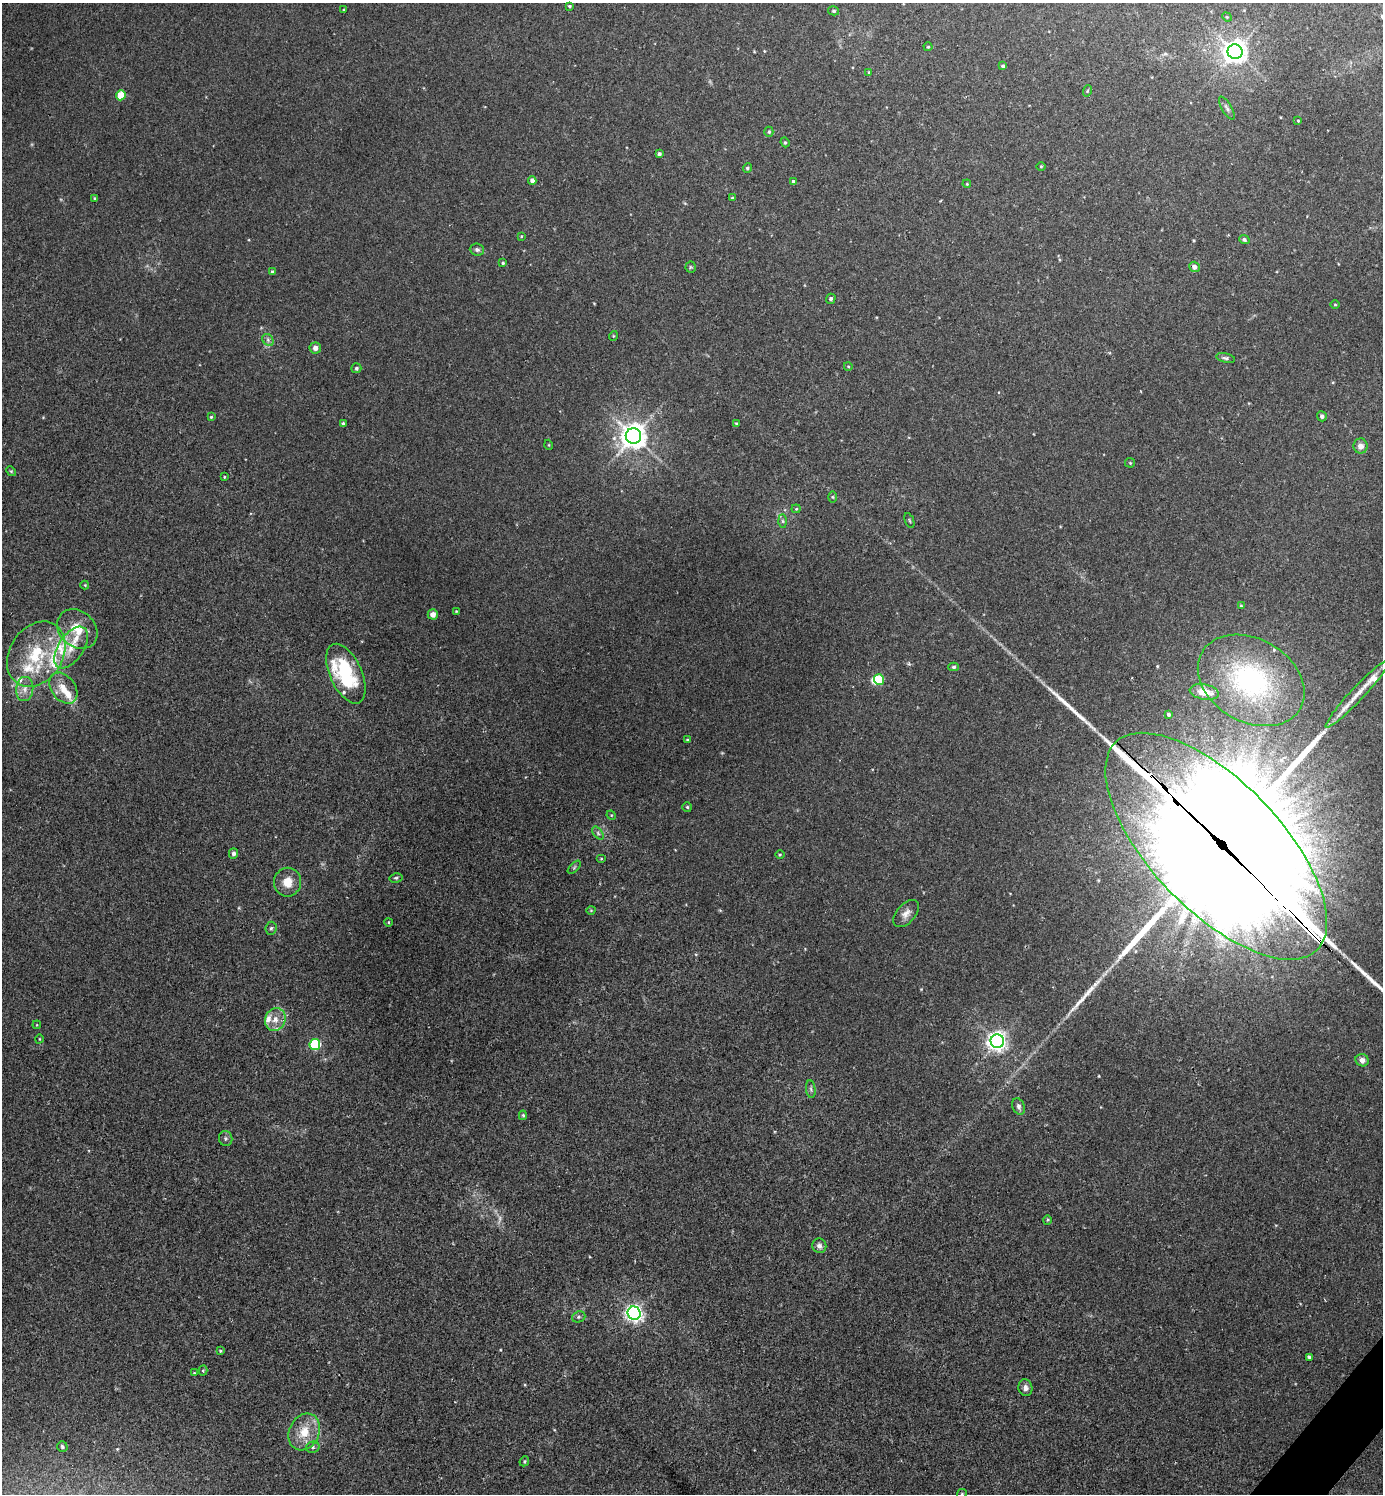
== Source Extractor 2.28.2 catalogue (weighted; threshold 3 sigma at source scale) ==
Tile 6 of 4 x 4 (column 2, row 2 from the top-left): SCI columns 1708-3088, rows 3026-4517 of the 6045 x 6042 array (HDU 1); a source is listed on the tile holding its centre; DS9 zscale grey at full resolution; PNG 1385 x 1496 px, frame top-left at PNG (2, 3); each listed source drawn as its Kron ellipse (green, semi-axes under 4 px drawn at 4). Shown black and unused: <1% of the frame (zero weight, under 2 of 3 exposures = <1% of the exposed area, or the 3 px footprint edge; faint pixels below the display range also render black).
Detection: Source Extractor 2.28.2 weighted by HDU 2 'WHT'; one run over the whole footprint, this tile lists its part. Background 0.0433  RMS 0.0074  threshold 0.0333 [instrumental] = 3 sigma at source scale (4.5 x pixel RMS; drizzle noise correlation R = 1.50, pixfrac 1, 0.05/0.05 arcsec/px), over >= 5 px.
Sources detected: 126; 1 too faint to see at this stretch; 2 inside a brighter object's white glare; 3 long thin detections or spike segments (spike, bleed or trail) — neither listed nor drawn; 14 inside a brighter listed object's ellipse — not listed separately; the other 106 listed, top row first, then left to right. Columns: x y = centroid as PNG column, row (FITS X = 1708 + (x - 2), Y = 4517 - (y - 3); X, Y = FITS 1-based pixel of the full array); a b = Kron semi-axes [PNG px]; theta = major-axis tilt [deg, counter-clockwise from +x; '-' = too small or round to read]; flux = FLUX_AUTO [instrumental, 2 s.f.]
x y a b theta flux
569 6 3 3 - 1
344 10 3 2 - 0.58
834 11 5 4 - 1.1
1227 17 5 4 - 0.73
928 47 4 4 - 0.72
1235 52 7 7 - 630
1003 66 4 4 - 1.4
869 72 4 3 - 0.72
1087 91 6 3 71 0.86
121 95 5 5 - 23
1227 108 13 5 -60 2.3
1298 121 3 3 - 0.65
769 132 5 4 - 1.2
785 142 5 4 - 1.1
659 154 4 3 - 1.5
1041 166 5 3 - 0.68
747 168 5 4 - 1.3
532 180 4 4 - 3.3
793 181 4 3 - 0.99
967 184 4 3 - 0.56
95 198 4 3 - 0.92
732 198 4 3 - 0.81
521 236 4 3 - 0.56
1244 240 5 4 - 1.6
477 250 7 6 - 1.9
503 263 4 4 - 1
691 267 5 5 - 0.98
1194 267 5 5 - 3.8
272 272 4 4 - 1.3
831 299 5 4 - 1.5
1335 305 5 3 - 0.69
613 336 5 3 - 0.56
268 340 6 5 - 1.7
315 348 6 5 - 3.4
1226 358 9 4 -12 1.6
848 366 4 3 - 0.59
356 368 5 5 - 1.5
1322 416 5 4 - 1.9
211 417 4 4 - 0.86
736 423 4 4 - 0.67
343 424 4 3 - 1.3
633 436 8 7 - 820
549 445 5 3 - 0.59
1361 446 7 7 - 4.6
1130 463 5 4 - 0.79
11 471 5 4 - 0.8
224 477 3 3 - 0.67
833 497 5 4 - 0.87
796 509 4 4 - 0.79
783 521 6 4 -89 1.5
909 521 8 2 -69 0.79
85 585 4 4 - 0.69
1241 606 4 3 - 0.72
456 611 3 3 - 0.54
433 614 5 5 - 4.3
77 629 22 17 -43 17
71 648 23 12 56 15
36 654 35 26 57 46
954 667 5 4 - 1.2
346 674 32 16 -66 52
879 679 5 5 - 37
1251 680 57 41 -30 120
63 688 17 12 -52 11
25 689 12 8 84 5.7
1204 692 15 7 -11 7.8
1357 694 45 6 47 14
1168 714 4 3 - 1.3
687 740 3 2 - 0.86
687 807 5 4 - 1
611 815 5 4 - 0.68
598 833 7 4 -54 1.5
1216 846 145 65 -46 45000
233 853 5 4 - 2.4
780 855 5 3 - 0.71
601 859 5 3 - 0.7
574 867 8 3 45 0.95
396 878 6 4 14 1.2
287 882 14 13 - 9.3
591 910 4 3 - 0.57
906 913 16 9 47 5.2
389 922 4 3 - 0.56
271 928 6 5 - 1.4
275 1019 12 10 68 7.1
37 1025 4 3 - 0.6
39 1039 4 3 - 0.56
997 1041 7 6 - 380
315 1045 5 5 - 59
1362 1060 6 6 - 4
811 1089 9 4 -82 1.6
1019 1106 8 6 -67 2.3
523 1115 4 4 - 0.95
226 1138 7 6 - 1.8
1047 1220 5 3 - 0.76
819 1246 7 7 - 2.8
634 1313 7 6 - 290
579 1317 7 5 20 1.5
220 1351 3 3 - 0.67
1309 1357 4 3 - 1.4
203 1370 5 4 - 0.81
194 1373 4 3 - 0.55
1025 1388 8 7 - 3.2
304 1432 19 15 63 16
62 1447 5 5 - 1.5
313 1447 7 5 14 1.6
524 1461 5 4 - 0.96
962 1494 5 4 - 0.88
Overlapping masked pixels (flux is a lower limit): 1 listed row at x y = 1216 846
Isophote crosses this tile's border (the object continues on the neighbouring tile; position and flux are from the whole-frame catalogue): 1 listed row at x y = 962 1494